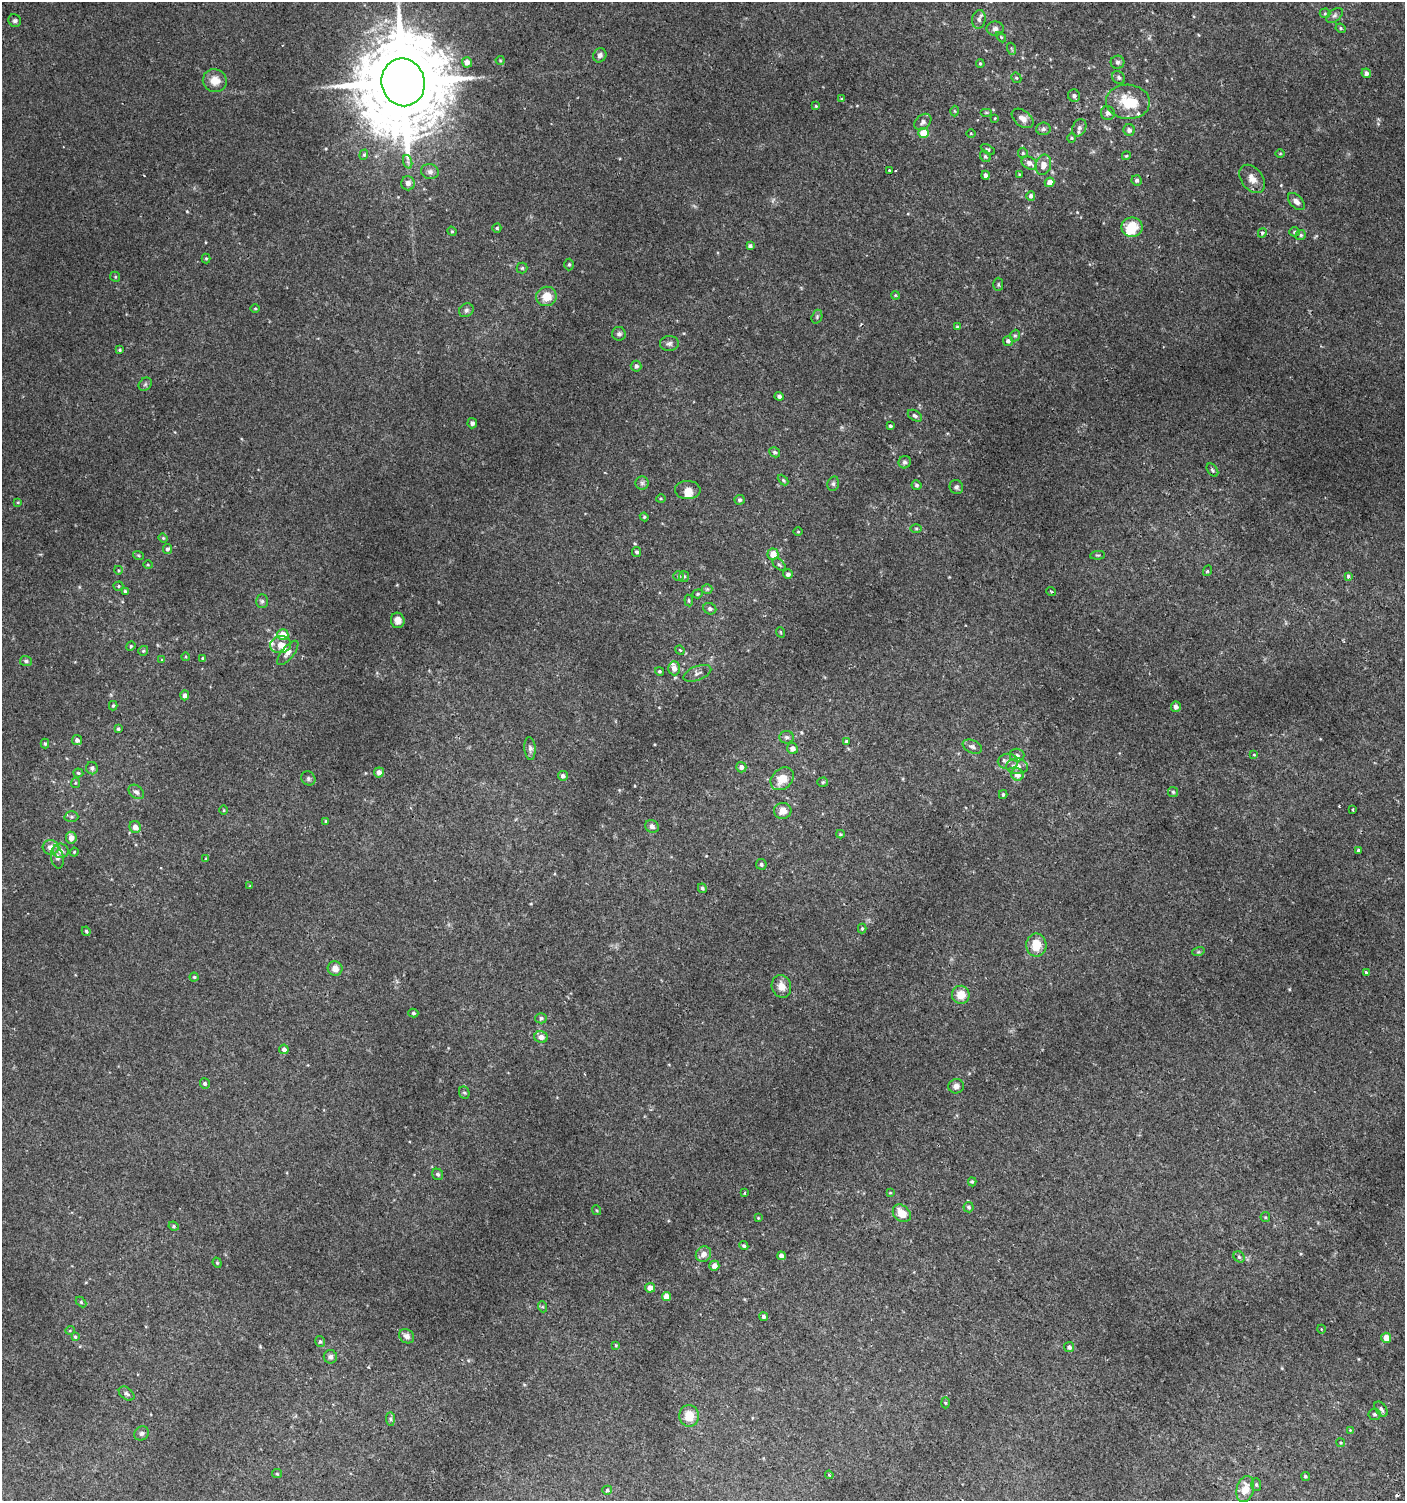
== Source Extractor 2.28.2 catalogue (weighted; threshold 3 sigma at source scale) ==
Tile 6 of 4 x 4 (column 2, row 2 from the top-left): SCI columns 1604-3006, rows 3027-4525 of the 6080 x 6049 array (HDU 1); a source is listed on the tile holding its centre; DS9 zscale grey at full resolution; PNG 1407 x 1503 px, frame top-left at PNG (2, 2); each listed source drawn as its Kron ellipse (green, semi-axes under 4 px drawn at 4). Shown black and unused: <1% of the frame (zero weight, under 2 of 3 exposures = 2% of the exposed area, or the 3 px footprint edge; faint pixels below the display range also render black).
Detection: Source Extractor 2.28.2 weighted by HDU 2 'WHT'; one run over the whole footprint, this tile lists its part. Background 0.00377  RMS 0.0027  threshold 0.0123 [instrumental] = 3 sigma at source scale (4.5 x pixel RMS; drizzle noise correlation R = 1.50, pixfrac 1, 0.0396/0.0396 arcsec/px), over >= 5 px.
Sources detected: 253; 1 too faint to see at this stretch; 1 inside a brighter object's white glare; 3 cosmic-ray / hot-pixel residue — neither listed nor drawn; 7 inside a brighter listed object's ellipse — not listed separately; the other 241 listed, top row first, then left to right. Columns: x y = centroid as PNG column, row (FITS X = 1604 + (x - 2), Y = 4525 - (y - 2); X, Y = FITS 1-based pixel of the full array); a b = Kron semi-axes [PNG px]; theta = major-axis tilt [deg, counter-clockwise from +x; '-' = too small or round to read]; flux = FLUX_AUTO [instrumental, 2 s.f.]
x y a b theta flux
1325 13 5 5 - 0.36
1334 15 9 6 36 0.7
979 19 9 6 81 1
15 21 6 6 - 0.65
1341 28 5 4 - 0.37
995 29 8 7 - 0.99
1001 37 6 4 -46 0.31
1012 49 6 3 -70 0.31
600 55 7 6 - 0.98
500 60 4 4 - 0.29
467 62 5 5 - 1.6
1118 62 7 6 - 0.68
980 64 4 3 - 0.32
1366 73 5 4 - 0.92
1119 77 7 6 - 0.66
1016 78 5 4 - 0.38
215 81 12 11 - 2.9
403 82 24 21 -76 4700
1074 96 6 6 - 0.74
841 99 4 2 - 0.22
1128 102 22 17 -4 8.3
816 106 3 3 - 0.27
955 111 5 3 - 0.25
986 112 6 4 0 0.3
1108 113 7 7 - 0.86
995 118 4 3 - 0.21
1023 118 12 8 -37 1.7
923 122 9 7 42 1
1079 128 9 6 66 0.87
1043 129 7 6 - 0.81
1129 130 6 5 - 0.94
924 133 5 5 - 4.8
971 133 4 3 - 0.21
1071 138 5 3 - 0.26
988 149 8 3 -30 0.35
1023 153 5 5 - 0.36
1280 153 5 3 - 0.24
364 155 5 4 - 0.34
985 156 6 5 - 0.45
1126 156 4 3 - 0.25
408 162 7 4 -71 0.66
1029 163 8 6 -33 1.5
1043 165 10 7 76 2
889 170 3 3 - 1.2
430 171 9 7 -14 1.1
985 175 4 4 - 0.82
1019 175 4 3 - 0.28
1252 179 16 10 -52 2.3
1137 180 5 5 - 0.61
1050 182 5 4 - 1.9
408 183 7 7 - 1.3
1031 196 5 4 - 0.66
1296 201 10 6 -47 1.3
1132 227 10 9 - 6.1
497 228 4 4 - 0.37
452 231 5 4 - 0.33
1294 232 5 4 - 0.38
1262 233 5 4 - 0.69
1301 235 5 5 - 0.38
750 246 4 4 - 0.65
206 258 5 4 - 0.33
569 264 6 4 88 0.44
522 268 5 5 - 0.4
115 277 5 4 - 0.33
998 284 7 5 89 0.41
895 295 4 3 - 0.24
546 296 10 9 - 3.6
255 308 5 3 - 0.26
466 310 8 6 37 0.67
817 317 7 5 71 0.44
957 327 4 4 - 0.35
619 334 7 7 - 0.69
1015 336 6 5 - 0.45
1008 341 5 5 - 0.85
669 344 9 7 4 0.92
120 350 4 3 - 0.37
636 366 5 5 - 0.73
145 384 7 5 46 0.54
779 396 4 4 - 0.77
915 416 8 5 -32 0.61
472 423 5 4 - 0.66
890 426 4 3 - 0.48
775 452 5 5 - 0.62
905 462 6 6 - 0.72
1212 470 7 5 -53 0.57
783 480 6 4 -45 0.36
642 483 6 6 - 0.68
833 484 7 5 76 0.57
916 485 5 5 - 0.52
956 487 7 6 - 0.71
688 490 13 9 -1 1.7
661 498 5 3 - 0.26
740 500 5 5 - 0.61
18 502 4 3 - 0.24
644 517 4 4 - 0.28
916 528 5 3 - 0.29
798 532 4 3 - 0.2
163 538 4 4 - 0.3
167 549 5 4 - 0.61
637 552 5 4 - 0.57
773 554 5 5 - 2.8
138 555 5 3 - 0.3
1097 555 7 3 5 0.28
148 565 5 3 - 0.26
779 565 8 4 -43 0.47
118 570 4 3 - 0.24
1207 571 5 3 - 0.27
788 574 5 5 - 0.81
679 576 5 4 - 0.47
684 576 5 5 - 0.44
1348 576 4 3 - 1.5
118 586 5 4 - 0.32
707 589 5 5 - 0.42
125 591 4 4 - 0.38
1051 591 5 3 - 0.27
698 594 5 4 - 0.32
262 601 7 6 - 0.54
689 601 6 4 -83 0.31
710 609 7 5 -26 0.6
398 620 8 7 - 1.3
780 632 5 3 - 0.22
283 635 5 5 - 3.9
281 645 11 8 10 2.5
131 646 5 4 - 0.28
680 650 5 4 - 0.33
143 651 5 5 - 0.37
288 653 15 6 50 1.3
186 657 4 3 - 0.22
203 658 4 3 - 0.3
162 660 4 4 - 0.34
26 661 6 5 - 0.47
674 668 7 6 - 1.5
659 671 4 4 - 0.38
697 673 14 7 21 1.1
185 695 5 4 - 1
113 706 5 4 - 0.4
1176 707 5 5 - 0.87
118 729 4 3 - 0.36
786 737 7 6 - 0.69
77 740 5 5 - 0.94
846 741 4 4 - 0.33
45 744 5 4 - 0.42
972 747 10 6 -24 0.98
530 748 11 5 -86 0.87
792 748 5 5 - 1.3
1017 755 7 6 - 0.69
1254 755 4 3 - 0.22
1008 762 10 8 0 1.3
1017 766 11 8 -3 1.9
741 767 5 5 - 1.1
92 768 6 6 - 0.85
379 772 5 5 - 1.4
78 773 5 4 - 0.44
1017 775 6 6 - 1.9
563 776 5 5 - 0.84
308 778 7 6 - 0.61
782 779 13 10 41 4
823 782 5 4 - 0.38
75 783 5 4 - 0.27
136 792 8 6 -40 0.9
1173 792 5 5 - 0.42
1003 794 4 3 - 0.44
1353 809 3 2 - 0.27
223 810 4 3 - 0.24
783 811 9 8 - 2.3
71 817 7 5 -1 0.5
326 821 4 4 - 0.29
652 826 7 6 - 0.83
135 827 6 5 - 1.9
840 834 4 3 - 0.29
71 838 6 5 - 1.9
51 847 8 7 - 2
61 851 8 7 - 1.4
1358 851 4 3 - 1.6
74 852 4 4 - 0.29
57 857 11 6 -80 1.1
206 859 4 3 - 0.27
761 864 5 5 - 0.54
250 886 3 3 - 0.26
702 888 5 4 - 0.51
862 928 5 4 - 0.32
86 931 5 4 - 0.32
1036 945 11 10 - 4.8
1198 952 6 4 18 0.36
335 968 7 7 - 1.9
1366 972 3 3 - 0.41
194 977 4 4 - 0.36
781 986 11 9 -70 2.2
961 995 9 9 - 3.4
413 1013 5 4 - 0.45
541 1018 5 5 - 0.6
541 1037 7 6 - 1.4
284 1049 5 5 - 1
205 1084 5 5 - 0.58
956 1086 8 7 - 1.2
464 1093 6 5 - 0.45
438 1174 6 5 - 0.62
972 1182 4 4 - 0.36
744 1193 3 2 - 0.29
890 1193 4 3 - 0.21
968 1207 5 5 - 0.49
596 1210 5 3 - 0.24
902 1213 10 7 -43 3.7
1265 1217 5 4 - 0.36
758 1218 4 4 - 0.23
174 1226 5 4 - 0.38
744 1246 5 4 - 0.47
703 1254 8 7 - 1.7
781 1256 4 4 - 1.2
1239 1257 6 5 - 0.5
217 1263 5 4 - 0.33
714 1266 5 5 - 1.4
650 1288 5 4 - 1.9
666 1297 4 4 - 2.4
81 1302 6 4 -46 0.33
543 1307 5 3 - 0.31
763 1317 4 4 - 0.64
1321 1329 4 3 - 0.18
70 1330 5 3 - 0.21
407 1336 8 6 -35 1.4
75 1337 4 4 - 0.36
1386 1338 5 5 - 2.9
320 1342 5 4 - 0.41
616 1345 4 3 - 0.27
1069 1347 5 5 - 0.76
330 1357 7 6 - 0.85
127 1394 9 6 -38 0.67
945 1403 5 3 - 0.28
1381 1409 8 5 -52 0.76
1374 1414 6 6 - 0.57
689 1416 11 10 - 4.2
390 1419 7 4 -89 0.48
1350 1430 4 4 - 0.22
141 1433 7 7 - 0.7
1341 1443 4 3 - 0.27
277 1474 5 4 - 0.3
829 1475 4 3 - 0.25
1305 1476 5 4 - 0.36
1256 1484 6 5 - 0.45
1245 1489 13 8 75 3.6
607 1490 5 4 - 0.51